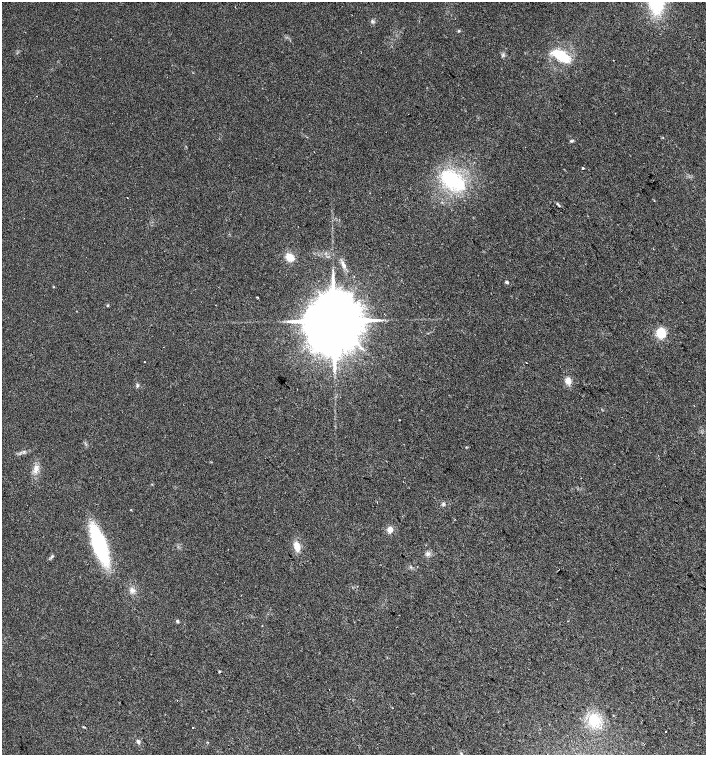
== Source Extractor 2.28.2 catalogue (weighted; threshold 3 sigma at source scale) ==
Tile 6 of 4 x 4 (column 2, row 2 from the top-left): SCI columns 1574-2981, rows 3013-4517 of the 6027 x 6021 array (HDU 1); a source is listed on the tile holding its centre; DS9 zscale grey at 2 x 2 block average (1 PNG px = mean of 2 x 2 image px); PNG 708 x 757 px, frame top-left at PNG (2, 2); no overlay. Shown black and unused: <1% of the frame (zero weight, under 2 of 3 exposures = <1% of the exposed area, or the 3 px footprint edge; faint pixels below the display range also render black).
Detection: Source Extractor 2.28.2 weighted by HDU 2 'WHT'; one run over the whole footprint, this tile lists its part. Background 0.0392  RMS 0.008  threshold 0.0359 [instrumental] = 3 sigma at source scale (4.5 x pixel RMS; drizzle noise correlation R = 1.50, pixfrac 1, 0.0396/0.0396 arcsec/px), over >= 5 px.
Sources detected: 35; all 35 listed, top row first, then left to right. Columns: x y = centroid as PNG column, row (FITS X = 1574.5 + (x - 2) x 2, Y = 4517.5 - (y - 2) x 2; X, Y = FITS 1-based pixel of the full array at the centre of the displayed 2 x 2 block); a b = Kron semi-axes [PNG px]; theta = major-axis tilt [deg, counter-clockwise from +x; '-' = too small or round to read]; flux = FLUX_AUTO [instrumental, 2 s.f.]
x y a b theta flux
372 21 4 4 - 3.1
458 31 4 3 - 1.6
561 56 16 8 -33 75
37 96 2 2 - 0.86
571 141 5 3 - 2.3
583 168 2 2 - 5.6
453 180 28 15 -32 140
127 198 2 2 - 0.85
557 204 3 3 - 1.9
290 257 8 6 -48 24
343 265 10 4 -59 7.6
507 282 4 3 - 2.8
53 287 3 2 - 1
257 297 2 2 - 2.1
107 306 3 3 - 1.7
334 321 15 13 -59 21000
661 333 11 9 -85 29
144 362 2 2 - 0.76
568 381 8 6 -68 11
137 385 5 3 - 3
400 420 2 2 - 0.72
36 469 13 5 80 12
390 530 7 5 62 9.8
99 545 28 10 -73 230
297 547 11 7 -82 18
428 554 6 5 - 5
132 590 7 5 -35 7
177 621 4 3 - 2.9
219 671 3 2 - 2.1
177 700 2 2 - 0.53
594 720 13 11 -44 48
84 727 6 2 -23 1.4
192 728 2 2 - 1.3
665 731 2 2 - 7
138 741 4 3 - 5.9
Diffuse or blended objects may show on this block-average render without a row.